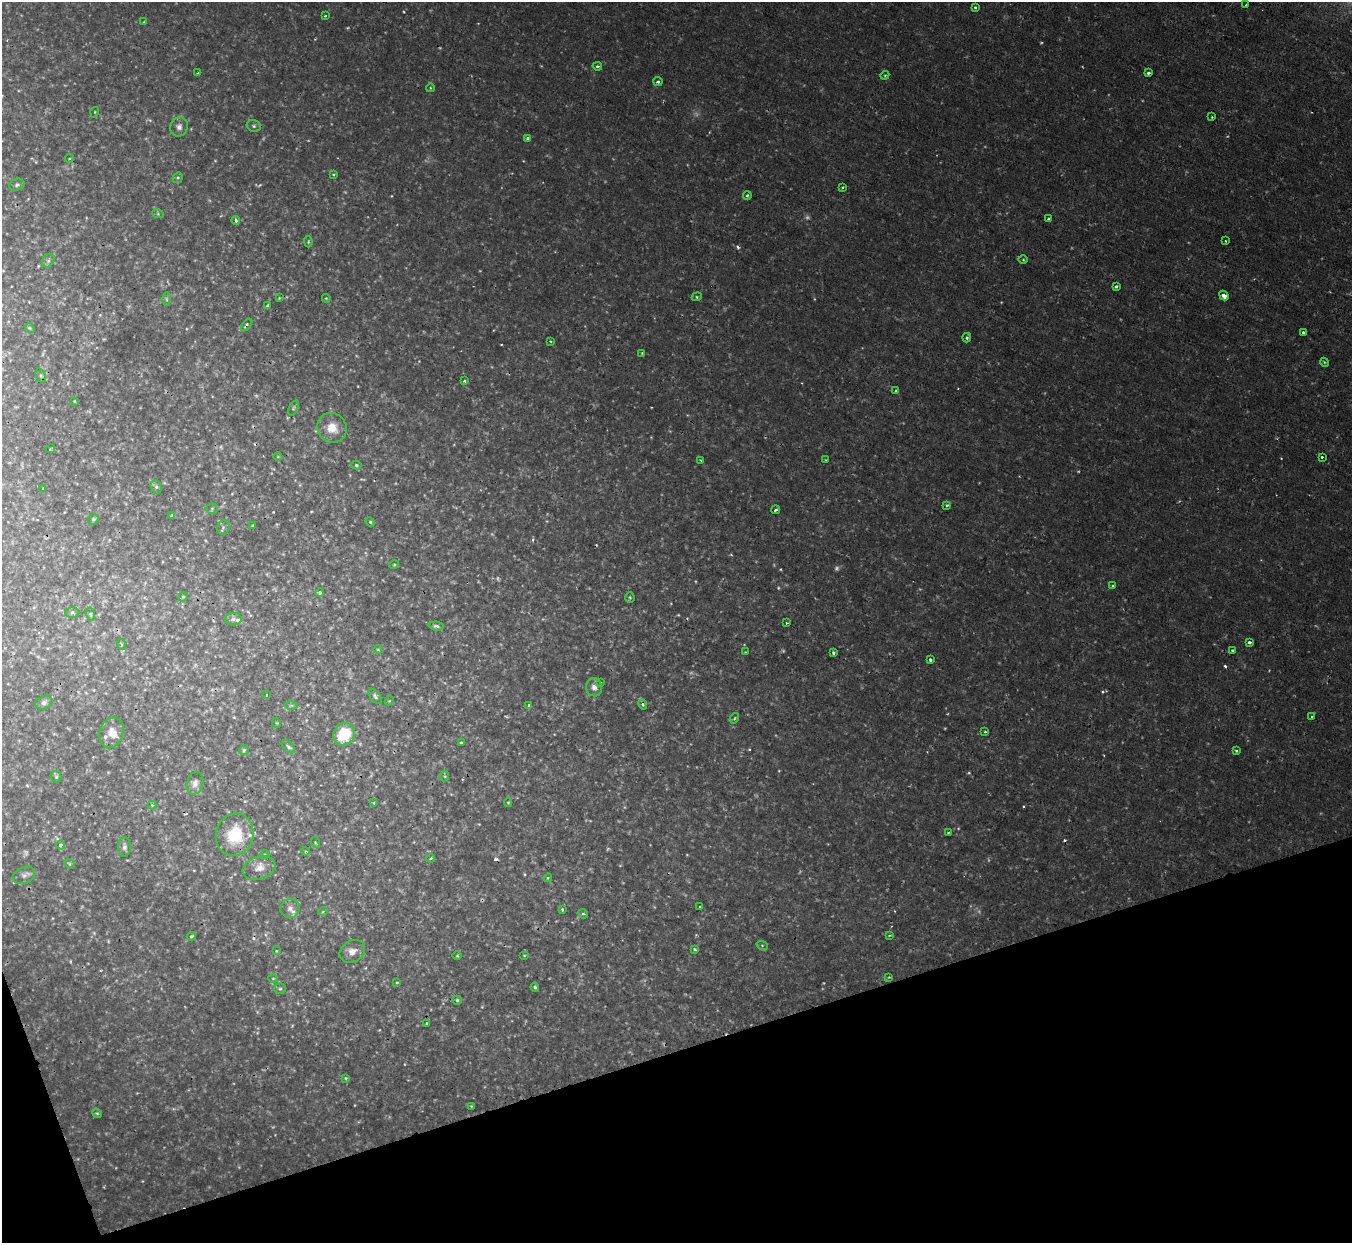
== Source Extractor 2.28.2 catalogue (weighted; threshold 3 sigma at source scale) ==
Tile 14 of 4 x 4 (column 2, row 4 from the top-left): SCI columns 1351-2700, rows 148-1388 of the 5399 x 5386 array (HDU 1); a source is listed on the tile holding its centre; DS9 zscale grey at full resolution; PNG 1354 x 1245 px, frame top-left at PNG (2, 2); each listed source drawn as its Kron ellipse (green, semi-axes under 4 px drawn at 4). Shown black and unused: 16% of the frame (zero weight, under 2 of 3 exposures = <1% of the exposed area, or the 3 px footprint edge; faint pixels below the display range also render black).
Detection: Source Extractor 2.28.2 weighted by HDU 2 'WHT'; one run over the whole footprint, this tile lists its part. Background 0.00163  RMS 0.0014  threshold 0.00635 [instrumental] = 3 sigma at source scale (4.5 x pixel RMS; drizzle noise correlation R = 1.50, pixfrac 1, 0.05/0.05 arcsec/px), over >= 5 px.
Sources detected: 167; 15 too faint to see at this stretch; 7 cosmic-ray / hot-pixel residue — neither listed nor drawn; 4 inside a brighter listed object's ellipse — not listed separately; the other 141 listed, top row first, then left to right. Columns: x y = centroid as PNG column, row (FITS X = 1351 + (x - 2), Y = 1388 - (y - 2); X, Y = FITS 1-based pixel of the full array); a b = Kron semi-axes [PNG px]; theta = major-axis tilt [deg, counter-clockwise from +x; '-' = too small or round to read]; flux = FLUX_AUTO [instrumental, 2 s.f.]
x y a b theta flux
1246 5 2 2 - 0.13
975 7 3 3 - 0.22
325 16 3 3 - 0.19
144 22 4 2 - 0.096
597 66 5 4 - 0.26
198 73 4 3 - 0.14
1148 73 3 3 - 0.39
885 75 4 3 - 0.17
658 82 4 4 - 0.3
430 88 4 3 - 0.12
95 112 5 3 - 0.14
1212 117 2 2 - 0.12
254 126 7 5 -16 0.3
179 127 10 9 - 0.71
528 138 4 3 - 0.34
69 159 4 3 - 0.12
333 174 4 3 - 0.13
178 178 5 5 - 0.21
17 185 8 6 22 0.34
842 187 3 3 - 0.34
747 195 4 3 - 0.21
158 214 6 4 -19 0.18
1049 218 3 3 - 0.24
236 220 4 3 - 0.44
1225 241 3 2 - 0.14
308 242 5 4 - 0.16
1023 260 4 3 - 0.14
48 261 7 5 55 0.33
1116 286 4 3 - 0.35
1224 296 5 4 - 0.75
697 297 5 4 - 0.19
279 298 4 3 - 0.12
326 298 4 3 - 0.13
166 299 6 4 -89 0.23
268 306 3 3 - 0.53
247 325 7 4 50 0.32
30 328 5 4 - 0.2
1303 332 3 3 - 0.24
967 338 4 3 - 0.21
551 341 3 2 - 0.16
642 353 4 2 - 0.11
1324 362 4 3 - 0.17
41 375 7 4 -71 0.32
465 381 3 3 - 0.21
896 391 4 3 - 0.14
74 401 4 3 - 0.12
293 408 8 4 67 0.24
332 428 15 14 - 2.4
50 449 5 2 - 0.15
278 457 4 3 - 0.11
1322 457 3 2 - 0.58
700 460 4 2 - 0.095
826 460 4 3 - 0.11
356 465 5 4 - 0.24
156 487 7 5 -69 0.33
43 488 4 3 - 0.12
947 505 4 3 - 0.26
212 509 5 5 - 0.24
776 510 4 3 - 0.26
172 516 3 3 - 0.35
93 519 6 5 - 0.22
370 522 5 4 - 0.18
253 525 4 2 - 0.11
223 527 7 6 - 0.35
394 565 5 3 - 0.14
1113 585 3 2 - 0.15
320 593 4 4 - 0.29
183 597 5 4 - 0.2
630 597 5 4 - 0.2
72 612 7 5 1 0.31
90 614 7 4 -72 0.21
233 619 8 6 0 0.47
786 623 3 2 - 0.29
436 626 7 4 -7 0.37
1249 642 4 3 - 0.39
121 644 5 3 - 0.15
378 649 5 3 - 0.14
1232 650 3 2 - 0.18
745 652 3 2 - 0.1
833 653 3 3 - 0.32
930 660 3 3 - 0.27
600 682 3 3 - 0.17
594 687 9 8 - 0.8
267 695 3 2 - 0.14
375 696 9 4 -50 0.33
389 701 4 3 - 0.13
44 703 9 6 23 0.47
291 705 6 4 1 0.22
529 705 3 3 - 0.38
643 705 5 4 - 0.28
1312 717 3 2 - 0.15
734 718 5 4 - 0.19
277 723 5 3 - 0.11
985 732 3 3 - 0.18
111 733 16 11 72 1.7
344 734 11 10 - 5.3
461 743 3 3 - 0.16
288 747 8 5 -45 0.31
244 750 5 5 - 0.23
1236 751 3 3 - 0.22
445 776 5 3 - 0.16
56 777 6 5 - 0.24
195 783 11 8 74 0.85
374 803 3 3 - 0.14
508 803 4 4 - 0.16
152 805 4 4 - 0.15
948 832 3 2 - 0.13
235 835 21 18 75 6.2
315 842 5 3 - 0.14
60 845 4 4 - 0.58
124 847 10 6 90 0.48
306 851 4 3 - 0.19
265 854 4 3 - 0.13
431 858 4 3 - 0.16
69 864 6 4 -22 0.23
259 868 17 11 19 1.5
24 875 11 8 24 0.57
548 878 4 3 - 0.2
700 907 3 3 - 0.13
290 908 10 9 - 0.74
562 910 3 3 - 0.26
323 911 5 3 - 0.16
583 914 5 4 - 0.27
889 935 4 3 - 0.14
191 936 4 3 - 0.29
762 945 6 3 -19 0.17
695 949 4 3 - 0.24
276 951 4 4 - 0.14
352 951 13 10 33 1.2
524 955 5 3 - 0.13
457 956 4 3 - 0.14
889 977 3 3 - 0.11
273 978 5 3 - 0.14
397 982 4 3 - 0.15
535 987 4 4 - 0.24
280 989 6 5 - 0.23
457 1000 4 4 - 0.21
427 1024 4 3 - 0.21
345 1078 4 3 - 0.16
471 1106 3 3 - 0.12
97 1113 5 4 - 0.18
Unlisted compact peaks at least as high as the median listed source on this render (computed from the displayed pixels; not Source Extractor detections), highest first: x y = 1023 806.